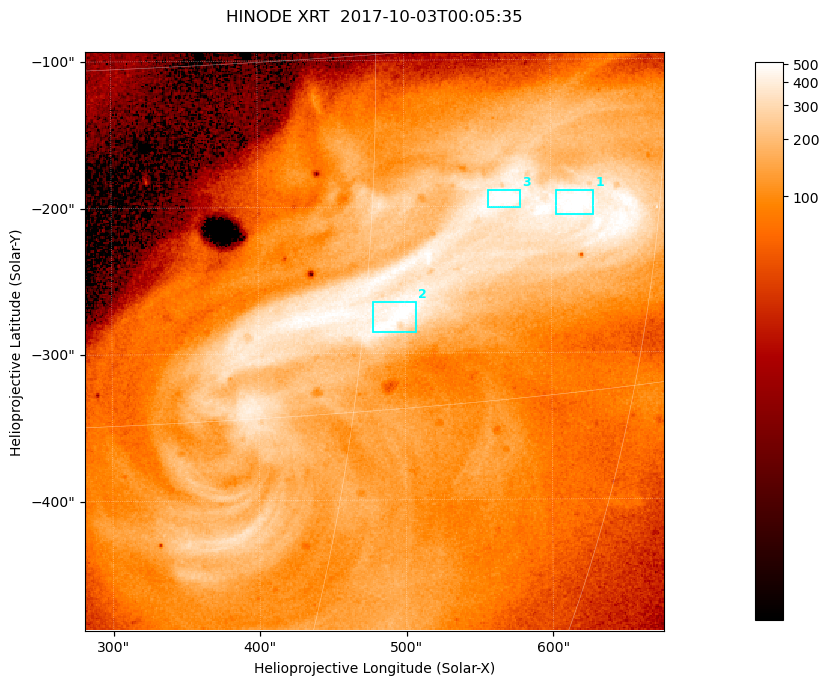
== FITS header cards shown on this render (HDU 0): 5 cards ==
TELESCOP= 'HINODE  '           /
INSTRUME= 'XRT     '           /
DATE_OBS= '2017-10-03T00:05:35.554' /
CTYPE1  = 'Solar-X '           /
CTYPE2  = 'Solar-Y '           /

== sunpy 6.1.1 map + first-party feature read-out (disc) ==
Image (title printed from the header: HINODE XRT  2017-10-03T00:05:35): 384 x 384 px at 1.03 arcsec/px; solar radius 958 arcsec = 932 px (partial field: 5.4% of the solar disc is inside the frame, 100% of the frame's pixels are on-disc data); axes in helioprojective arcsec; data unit not stated in the header (colour bar unlabelled)
Orientation: roll -0.357 deg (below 1 deg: not rotated)
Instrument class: DISC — disc imager (sunpy class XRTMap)
Bright regions (active regions / flare kernels): reference = the on-disc median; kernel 3 px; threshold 5 sigma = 379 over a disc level ~105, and >= 1.15x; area >= 147 px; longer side >= 5 px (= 5.1 arcsec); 3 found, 3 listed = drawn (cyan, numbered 1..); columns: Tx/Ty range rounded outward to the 5 arcsec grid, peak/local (2 s.f.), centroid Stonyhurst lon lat
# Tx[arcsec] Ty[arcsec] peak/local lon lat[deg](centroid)
1 600..630 -210..-185 5.4 +40 -7
2 475..510 -290..-265 5.5 +32 -11
3 555..580 -205..-185 5.3 +36 -6